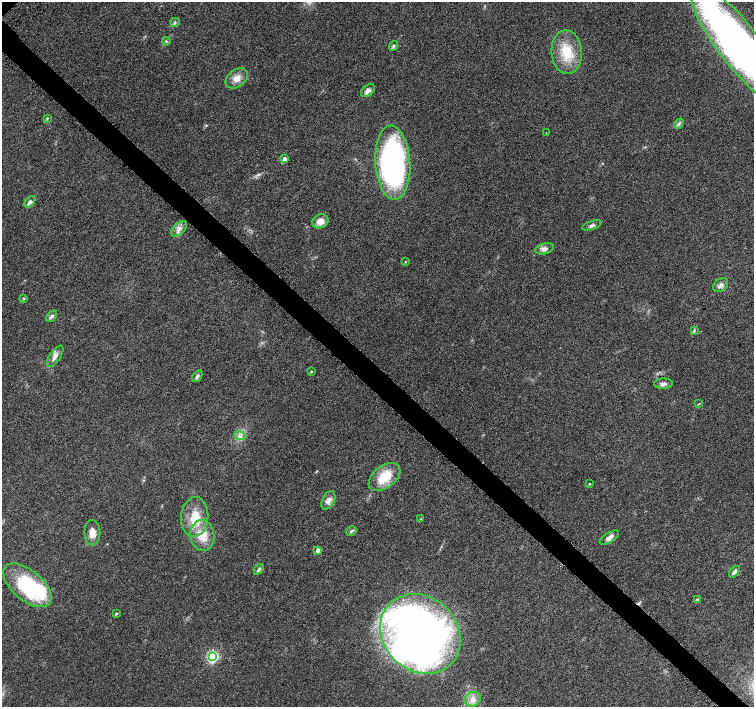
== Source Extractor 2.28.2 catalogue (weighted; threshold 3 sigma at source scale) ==
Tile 6 of 4 x 4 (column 2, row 2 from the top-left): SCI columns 1552-3054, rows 3081-4489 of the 6097 x 6093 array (HDU 1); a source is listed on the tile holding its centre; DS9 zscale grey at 2 x 2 block average (1 PNG px = mean of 2 x 2 image px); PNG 756 x 709 px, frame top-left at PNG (2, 2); each listed source drawn as its Kron ellipse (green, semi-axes under 4 px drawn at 4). Shown black and unused: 4% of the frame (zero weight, under 5 of 9 exposures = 3% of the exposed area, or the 3 px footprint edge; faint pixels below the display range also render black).
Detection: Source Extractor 2.28.2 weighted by HDU 2 'WHT'; one run over the whole footprint, this tile lists its part. Background 0.0304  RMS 0.0022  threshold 0.00916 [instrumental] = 3 sigma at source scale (4.09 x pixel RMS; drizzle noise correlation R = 1.36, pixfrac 0.8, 0.0396/0.0396 arcsec/px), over >= 5 px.
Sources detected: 50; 2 inside a brighter object's white glare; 1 cosmic-ray / hot-pixel residue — neither listed nor drawn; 1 inside a brighter listed object's ellipse — not listed separately; the other 46 listed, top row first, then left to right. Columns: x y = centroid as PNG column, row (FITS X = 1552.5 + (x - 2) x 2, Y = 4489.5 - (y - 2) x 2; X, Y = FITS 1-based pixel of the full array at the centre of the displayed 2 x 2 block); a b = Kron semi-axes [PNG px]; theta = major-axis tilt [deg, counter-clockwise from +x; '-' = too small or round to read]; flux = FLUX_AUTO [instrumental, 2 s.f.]
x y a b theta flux
175 22 5 3 - 0.77
166 41 4 4 - 0.68
394 46 5 3 - 0.82
740 46 77 20 -52 380
567 52 22 15 -86 14
237 78 12 8 36 4
368 91 8 5 40 1.9
47 118 3 3 - 0.4
679 124 6 4 49 0.99
546 133 2 2 - 0.19
284 159 3 3 - 3.2
393 163 37 17 -86 110
30 202 7 4 50 1.4
320 221 8 6 23 4.3
592 225 10 4 17 1.4
179 229 9 5 44 2.2
544 249 9 5 13 2.1
405 262 3 2 - 0.26
721 285 8 6 40 2
23 298 3 3 - 0.59
52 316 6 4 49 1.2
694 331 4 3 - 0.55
55 356 12 5 56 2.9
311 371 3 3 - 0.48
197 376 6 4 54 1.1
663 384 9 5 2 1.9
699 404 3 2 - 0.26
239 436 5 2 - 0.58
384 477 18 10 38 13
590 484 3 3 - 0.42
328 500 10 6 63 2.6
195 517 20 13 86 13
421 519 4 2 - 0.32
351 531 6 3 29 0.83
92 533 12 8 -90 4.2
202 536 15 12 -83 8.9
609 538 11 5 32 2.4
318 550 3 3 - 2.3
259 569 6 4 46 1.2
734 572 7 4 48 1.3
27 585 29 15 -40 37
697 599 4 3 - 0.58
116 613 3 2 - 0.56
420 634 43 37 -44 400
213 656 4 4 - 62
473 699 8 7 - 3.1
Isophote crosses this tile's border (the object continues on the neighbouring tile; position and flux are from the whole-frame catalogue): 1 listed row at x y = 740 46